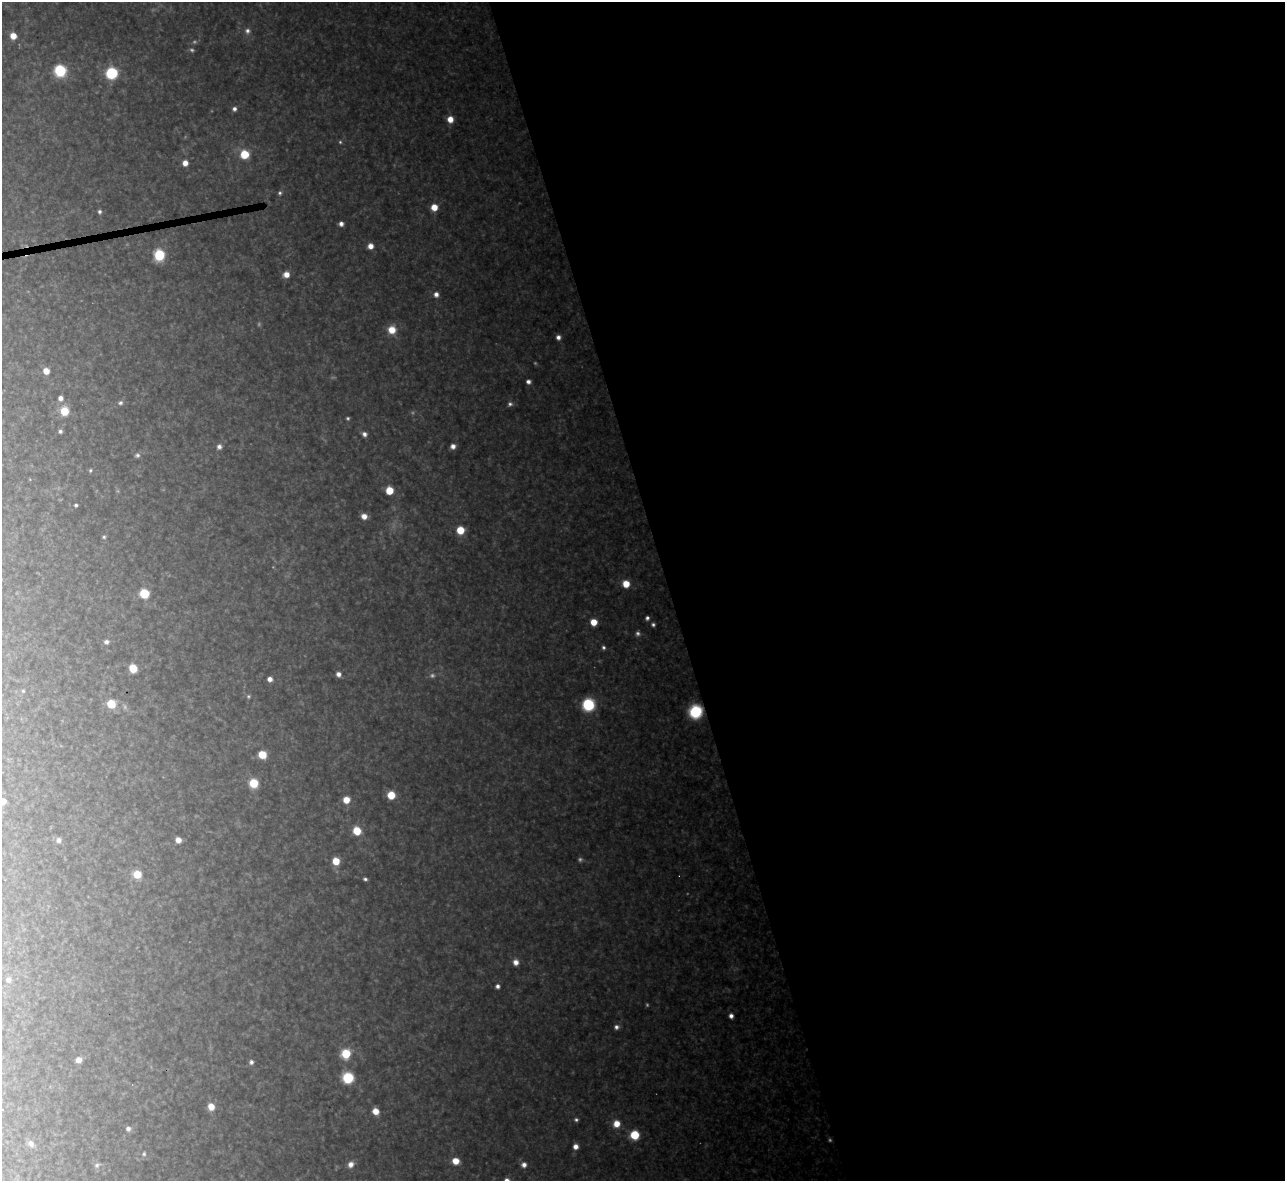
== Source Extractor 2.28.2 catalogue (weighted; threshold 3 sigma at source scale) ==
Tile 8 of 4 x 4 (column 4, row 2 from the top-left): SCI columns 3851-5133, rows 2499-3677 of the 5133 x 5115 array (HDU 1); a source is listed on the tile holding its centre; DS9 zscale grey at full resolution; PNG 1287 x 1183 px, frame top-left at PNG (2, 2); no overlay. Shown black and unused: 48% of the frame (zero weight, under 3 of 4 exposures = <1% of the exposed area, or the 3 px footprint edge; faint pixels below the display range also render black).
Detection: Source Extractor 2.28.2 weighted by HDU 2 'WHT'; one run over the whole footprint, this tile lists its part. Background 0.317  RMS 0.019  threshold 0.0876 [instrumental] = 3 sigma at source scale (4.5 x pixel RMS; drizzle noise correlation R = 1.50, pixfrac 1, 0.05/0.05 arcsec/px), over >= 5 px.
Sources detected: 101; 16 too faint to see at this stretch — not listed; the other 85 listed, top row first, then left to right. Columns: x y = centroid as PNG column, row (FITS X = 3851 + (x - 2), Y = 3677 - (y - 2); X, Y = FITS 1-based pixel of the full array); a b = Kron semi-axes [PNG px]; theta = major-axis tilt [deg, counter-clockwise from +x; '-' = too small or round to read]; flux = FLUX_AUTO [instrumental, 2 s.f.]
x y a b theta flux
247 31 9 8 - 11
13 36 6 5 - 29
60 71 7 7 - 240
112 73 7 7 - 200
234 109 6 5 - 8.5
450 119 7 6 - 26
340 142 5 4 - 3.5
244 154 7 6 - 80
185 163 6 6 - 19
280 193 6 5 - 4.9
434 207 6 6 - 33
99 212 5 4 - 5.8
341 224 4 4 - 11
370 246 6 6 - 19
159 255 7 6 - 170
286 274 6 6 - 22
436 294 6 6 - 12
392 330 9 8 - 41
558 337 5 5 - 10
46 371 6 6 - 22
528 382 5 4 - 9.2
60 398 6 5 - 11
120 403 7 5 36 6.4
510 404 7 6 - 7.3
64 411 9 9 - 42
348 418 4 4 - 3.9
60 431 4 4 - 5.4
364 434 6 5 - 10
453 446 5 5 - 13
219 447 6 6 - 9.9
137 455 7 6 - 6.8
90 470 6 5 - 4
389 490 6 6 - 54
76 505 4 3 - 4.9
364 516 7 6 - 18
460 530 6 6 - 63
104 537 5 5 - 3.8
626 584 6 6 - 41
144 594 6 6 - 94
647 618 5 5 - 6.9
594 622 6 5 - 35
653 625 6 5 - 5.7
638 633 7 7 - 7.6
106 642 6 6 - 8.1
603 647 5 5 - 5.3
133 668 6 6 - 61
338 674 5 5 - 12
270 679 5 5 - 13
23 691 5 4 - 3.3
111 704 7 6 - 67
588 705 8 8 - 180
696 712 8 8 - 210
262 755 6 6 - 55
253 783 7 7 - 67
391 795 6 6 - 50
346 800 6 6 - 33
3 801 6 6 - 24
357 831 7 6 - 59
59 840 6 6 - 10
178 840 5 5 - 20
336 861 6 6 - 44
137 874 6 6 - 56
365 879 4 4 - 5
516 962 7 6 - 16
8 980 6 6 - 9.7
497 986 5 4 - 8
731 1016 4 4 - 13
616 1027 6 6 - 8.6
346 1054 7 7 - 82
78 1060 5 5 - 18
251 1062 5 5 - 8.6
348 1078 7 7 - 160
211 1107 6 6 - 29
375 1111 6 5 - 29
576 1120 6 5 - 5.2
616 1124 7 7 - 32
128 1129 6 6 - 9.1
634 1135 6 6 - 89
31 1143 8 6 -53 14
575 1146 6 5 - 16
144 1154 7 6 - 5.5
455 1161 6 6 - 34
351 1164 8 7 - 17
97 1165 10 7 27 8.2
524 1165 7 6 - 12
Overlapping masked pixels (flux is a lower limit): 1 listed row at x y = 696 712
Isophote crosses this tile's border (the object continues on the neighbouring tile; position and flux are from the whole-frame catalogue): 1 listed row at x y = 3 801